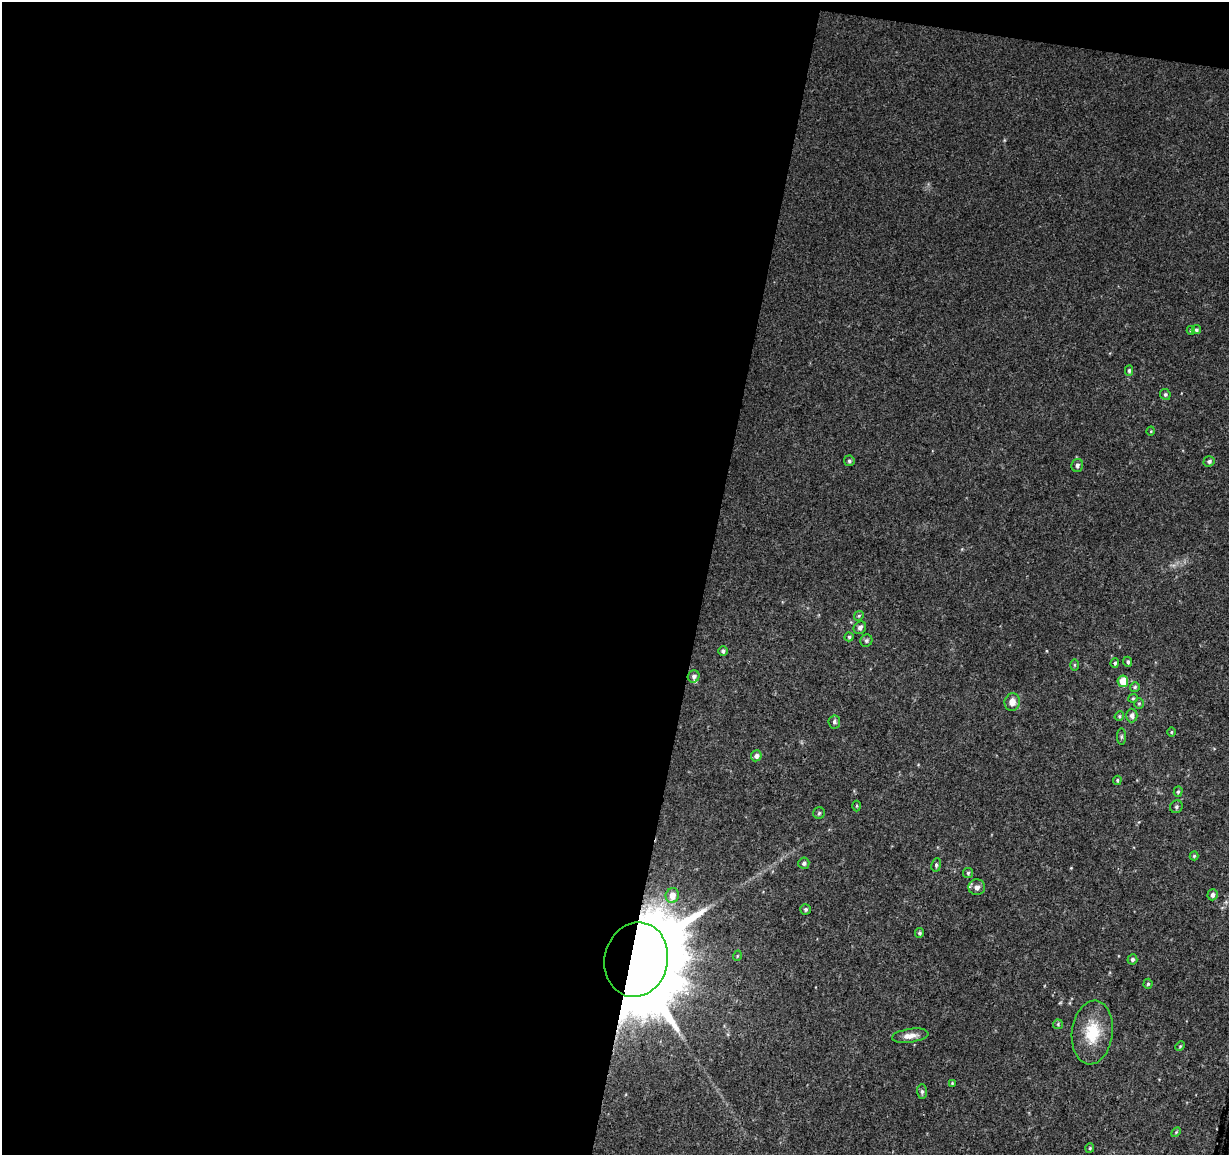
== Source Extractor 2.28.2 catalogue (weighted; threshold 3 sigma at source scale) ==
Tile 1 of 4 x 4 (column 1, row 1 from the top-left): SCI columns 10-1236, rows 3745-4897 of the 4918 x 5121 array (HDU 1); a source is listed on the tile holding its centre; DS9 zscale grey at full resolution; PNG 1231 x 1157 px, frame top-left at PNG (2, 2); each listed source drawn as its Kron ellipse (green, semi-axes under 4 px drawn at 4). Shown black and unused: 59% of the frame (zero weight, under 3 of 4 exposures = <1% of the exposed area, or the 3 px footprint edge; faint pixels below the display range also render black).
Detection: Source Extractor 2.28.2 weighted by HDU 2 'WHT'; one run over the whole footprint, this tile lists its part. Background 0.0277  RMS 0.0038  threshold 0.0169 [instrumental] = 3 sigma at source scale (4.5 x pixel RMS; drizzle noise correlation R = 1.50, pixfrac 1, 0.0396/0.0396 arcsec/px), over >= 5 px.
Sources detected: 55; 1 inside a brighter listed object's ellipse — not listed separately; the other 54 listed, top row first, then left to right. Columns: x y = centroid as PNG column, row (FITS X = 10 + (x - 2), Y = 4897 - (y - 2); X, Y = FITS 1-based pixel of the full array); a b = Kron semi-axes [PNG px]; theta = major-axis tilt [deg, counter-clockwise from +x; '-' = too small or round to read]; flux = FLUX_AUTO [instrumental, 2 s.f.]
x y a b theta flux
1191 330 4 4 - 0.54
1196 330 5 4 - 0.64
1129 370 5 4 - 0.7
1165 394 5 5 - 0.74
1151 431 4 3 - 0.29
849 461 5 5 - 0.73
1209 461 6 5 - 0.98
1077 465 6 6 - 1.2
859 616 5 4 - 0.5
860 628 7 5 49 1.2
849 637 4 4 - 0.58
866 641 6 5 - 0.8
723 651 5 4 - 0.98
1128 662 5 4 - 0.74
1115 663 5 4 - 0.61
1074 665 6 4 90 0.48
694 676 6 6 - 1.1
1123 681 6 5 - 7.4
1135 687 5 5 - 0.58
1133 698 5 4 - 0.46
1012 702 9 7 82 3.2
1139 703 5 4 - 0.49
1119 716 5 4 - 0.49
1132 716 7 6 - 1.8
834 722 6 6 - 0.95
1171 732 5 3 - 0.33
1121 737 8 4 90 0.65
756 756 5 5 - 1.6
1117 780 5 3 - 0.48
1178 792 5 4 - 0.61
857 806 5 3 - 0.36
1176 807 6 6 - 0.87
819 813 6 5 - 0.68
1194 856 4 4 - 0.5
804 863 5 5 - 0.99
936 865 7 4 82 0.77
968 873 5 5 - 0.6
977 887 8 8 - 1.7
1213 895 5 5 - 1.3
672 896 7 6 - 3.4
806 909 5 5 - 0.69
920 933 5 4 - 0.71
737 956 5 3 - 0.35
1132 959 5 4 - 0.9
636 960 37 31 77 6400
1148 984 5 4 - 0.5
1058 1024 5 5 - 0.54
1092 1033 32 20 83 13
910 1036 18 6 8 3.2
1180 1046 5 4 - 0.43
952 1083 4 3 - 0.33
922 1092 7 5 -89 0.9
1176 1132 6 3 46 0.38
1090 1148 5 4 - 0.43
Overlapping masked pixels (flux is a lower limit): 1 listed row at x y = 636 960